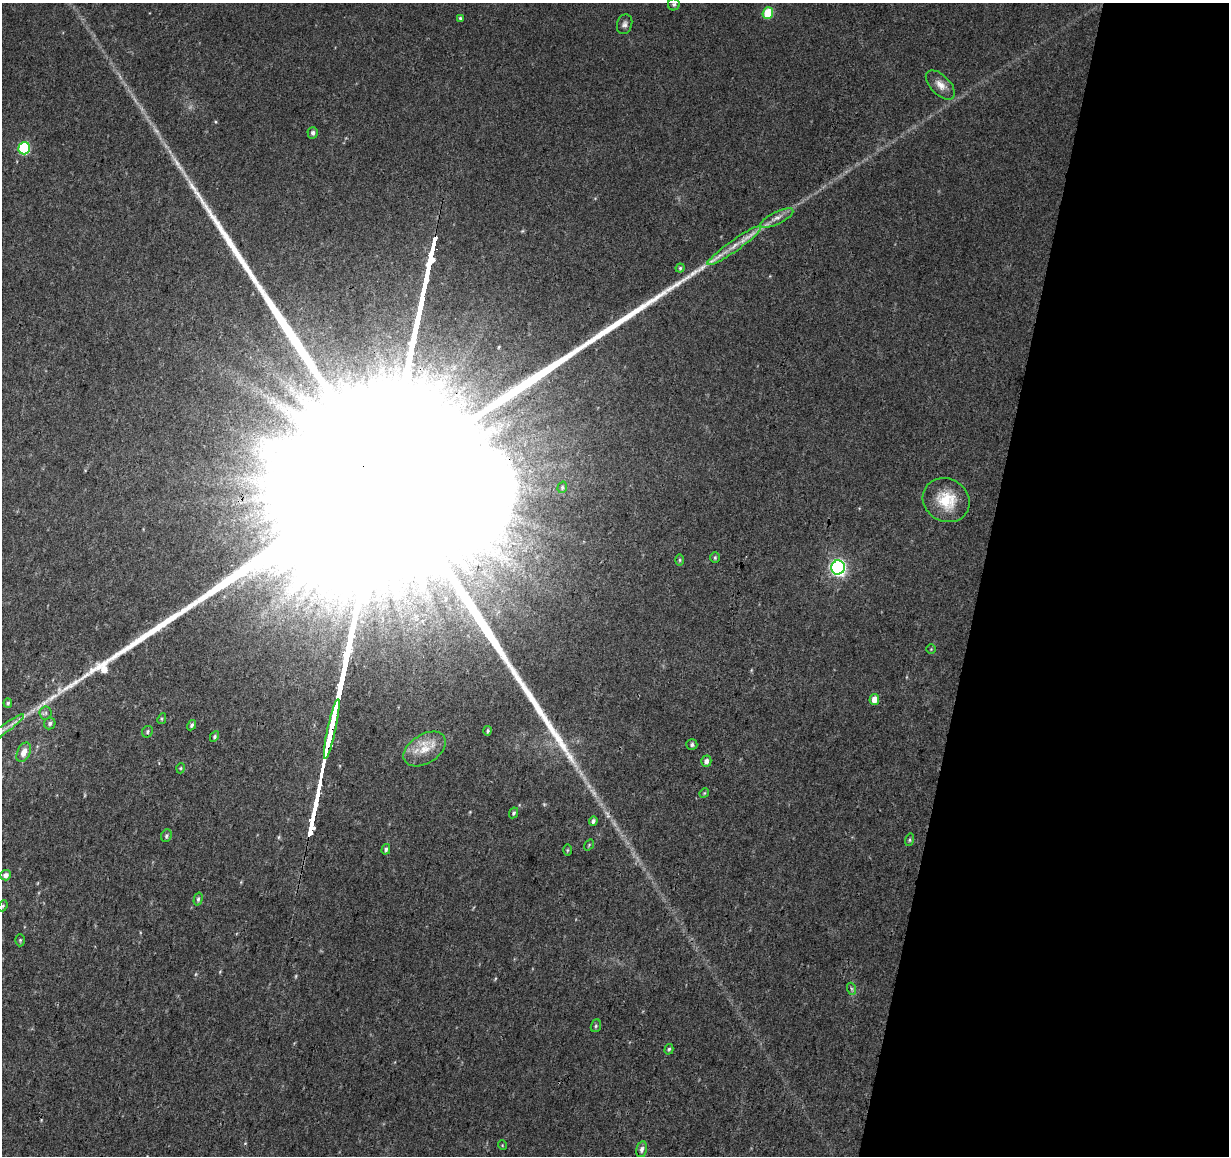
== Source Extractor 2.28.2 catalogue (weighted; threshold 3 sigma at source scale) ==
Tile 8 of 4 x 4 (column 4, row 2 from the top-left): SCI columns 3692-4918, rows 2591-3744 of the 4918 x 5121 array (HDU 1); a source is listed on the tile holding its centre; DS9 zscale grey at full resolution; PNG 1231 x 1158 px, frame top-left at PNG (2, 3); each listed source drawn as its Kron ellipse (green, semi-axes under 4 px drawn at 4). Shown black and unused: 20% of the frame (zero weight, under 3 of 4 exposures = <1% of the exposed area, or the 3 px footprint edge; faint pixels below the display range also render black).
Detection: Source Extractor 2.28.2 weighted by HDU 2 'WHT'; one run over the whole footprint, this tile lists its part. Background 0.0277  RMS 0.0038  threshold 0.0169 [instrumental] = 3 sigma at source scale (4.5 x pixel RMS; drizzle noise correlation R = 1.50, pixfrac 1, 0.0396/0.0396 arcsec/px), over >= 5 px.
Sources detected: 59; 7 too faint to see at this stretch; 1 inside a brighter object's white glare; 2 long thin detections or spike segments (spike, bleed or trail) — neither listed nor drawn; the other 49 listed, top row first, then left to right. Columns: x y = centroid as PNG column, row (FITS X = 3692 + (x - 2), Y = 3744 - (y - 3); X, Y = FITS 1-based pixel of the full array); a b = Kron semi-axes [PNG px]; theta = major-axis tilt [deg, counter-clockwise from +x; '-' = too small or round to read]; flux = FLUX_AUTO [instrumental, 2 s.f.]
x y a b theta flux
674 4 6 6 - 0.79
768 13 6 5 - 14
460 18 4 3 - 0.52
625 24 10 7 72 1.5
940 85 18 9 -45 3.5
313 133 6 5 - 1.2
24 148 6 5 - 36
777 218 18 6 26 2.7
734 246 32 5 35 4.7
680 268 4 4 - 0.53
562 487 6 4 71 0.57
946 500 24 21 -29 13
715 558 5 4 - 0.58
679 560 6 4 -90 0.54
838 567 7 6 - 120
931 649 5 4 - 0.38
874 700 5 5 - 3.5
8 703 5 4 - 0.7
46 713 6 6 - 0.88
162 719 5 4 - 0.49
50 723 6 5 - 0.91
192 725 5 4 - 0.94
332 729 30 3 78 6300
3 730 25 3 36 3.1
488 731 4 4 - 0.58
147 732 6 5 - 0.72
214 737 5 4 - 0.72
692 745 5 5 - 0.9
425 749 23 14 32 8
24 752 10 6 64 3.9
706 761 5 5 - 1.6
181 768 5 3 - 0.41
704 793 5 4 - 0.4
513 813 5 4 - 0.69
593 821 5 4 - 0.98
166 836 6 5 - 0.83
909 840 6 4 74 0.6
589 845 6 3 54 0.4
386 849 5 4 - 0.89
567 850 6 4 89 0.45
6 875 5 5 - 2.1
198 899 7 4 75 0.85
3 906 6 4 68 0.52
20 940 6 5 - 0.56
852 989 6 4 -71 0.62
596 1026 6 5 - 0.63
669 1049 5 4 - 0.59
502 1145 5 3 - 0.29
642 1149 8 5 77 1.2
Overlapping masked pixels (flux is a lower limit): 1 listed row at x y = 332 729
Isophote crosses this tile's border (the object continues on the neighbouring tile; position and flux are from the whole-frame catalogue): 1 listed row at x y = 3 730